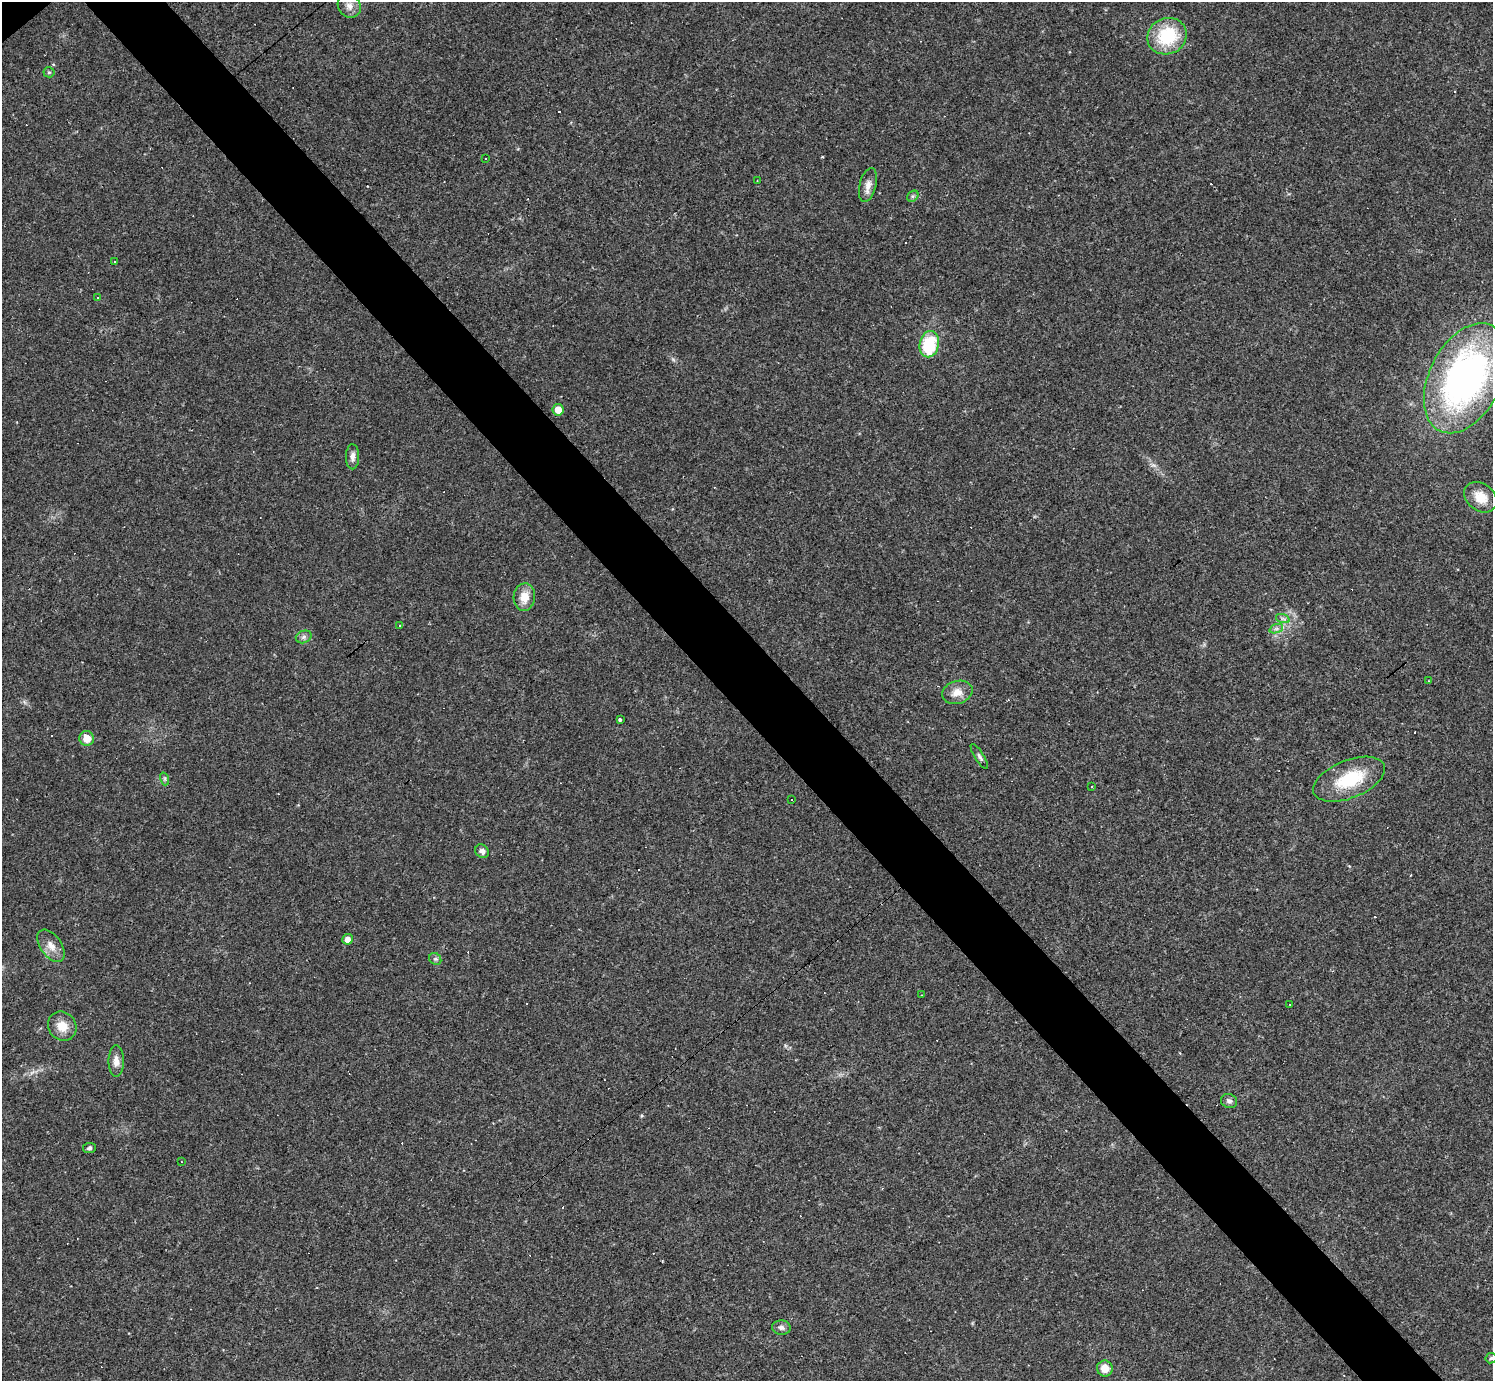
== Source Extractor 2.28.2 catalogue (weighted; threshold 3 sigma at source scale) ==
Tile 6 of 4 x 4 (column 2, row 2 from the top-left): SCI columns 1491-2981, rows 3051-4429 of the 5962 x 5960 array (HDU 1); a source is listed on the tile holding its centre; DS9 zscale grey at full resolution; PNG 1495 x 1383 px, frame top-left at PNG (2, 2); each listed source drawn as its Kron ellipse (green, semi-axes under 4 px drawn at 4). Shown black and unused: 5% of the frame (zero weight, under 2 of 3 exposures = <1% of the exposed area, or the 3 px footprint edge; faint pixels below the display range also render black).
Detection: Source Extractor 2.28.2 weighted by HDU 2 'WHT'; one run over the whole footprint, this tile lists its part. Background 0.0346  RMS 0.0055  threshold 0.0246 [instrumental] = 3 sigma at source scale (4.5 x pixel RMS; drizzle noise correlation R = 1.50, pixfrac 1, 0.05/0.05 arcsec/px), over >= 5 px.
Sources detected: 70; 28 cosmic-ray / hot-pixel residue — neither listed nor drawn; the other 42 listed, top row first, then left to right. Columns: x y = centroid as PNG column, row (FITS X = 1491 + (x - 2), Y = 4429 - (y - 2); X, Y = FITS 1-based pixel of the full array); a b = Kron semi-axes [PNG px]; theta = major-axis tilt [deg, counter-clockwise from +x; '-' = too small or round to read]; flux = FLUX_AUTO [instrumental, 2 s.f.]
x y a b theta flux
349 6 12 11 - 4.2
1167 36 20 18 25 28
49 72 5 5 - 0.75
485 158 3 2 - 0.62
757 181 3 2 - 0.31
868 185 17 8 76 4
913 196 6 5 - 0.96
114 261 3 2 - 0.43
97 298 3 3 - 0.57
929 344 13 9 79 26
1466 378 59 36 63 190
558 410 5 5 - 6.1
353 457 12 6 89 2.8
1481 497 18 13 -37 9.9
524 597 13 10 85 7.8
1283 619 7 4 -19 1.2
400 625 3 2 - 0.69
1276 629 7 4 18 1.3
304 637 8 6 21 1.6
1429 681 3 2 - 0.48
957 692 15 11 16 5.7
620 720 3 3 - 1.5
87 738 7 7 - 6.6
979 756 14 4 -58 1.6
165 779 6 4 -72 0.9
1349 779 38 19 22 27
1091 786 3 2 - 0.48
792 800 2 2 - 0.46
482 851 7 6 - 2
348 939 5 5 - 3.4
51 946 18 10 -54 5.3
435 959 6 5 - 1.2
921 995 3 2 - 0.37
1290 1004 2 2 - 0.33
62 1026 15 13 -50 7.5
116 1061 15 7 -90 4
1229 1101 8 7 - 1.7
89 1148 6 5 - 1.1
181 1161 3 2 - 0.6
781 1327 9 7 -5 2.1
1491 1358 5 5 - 1.1
1105 1368 8 8 - 5.6
Isophote crosses this tile's border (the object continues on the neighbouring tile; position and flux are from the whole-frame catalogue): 1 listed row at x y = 1491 1358